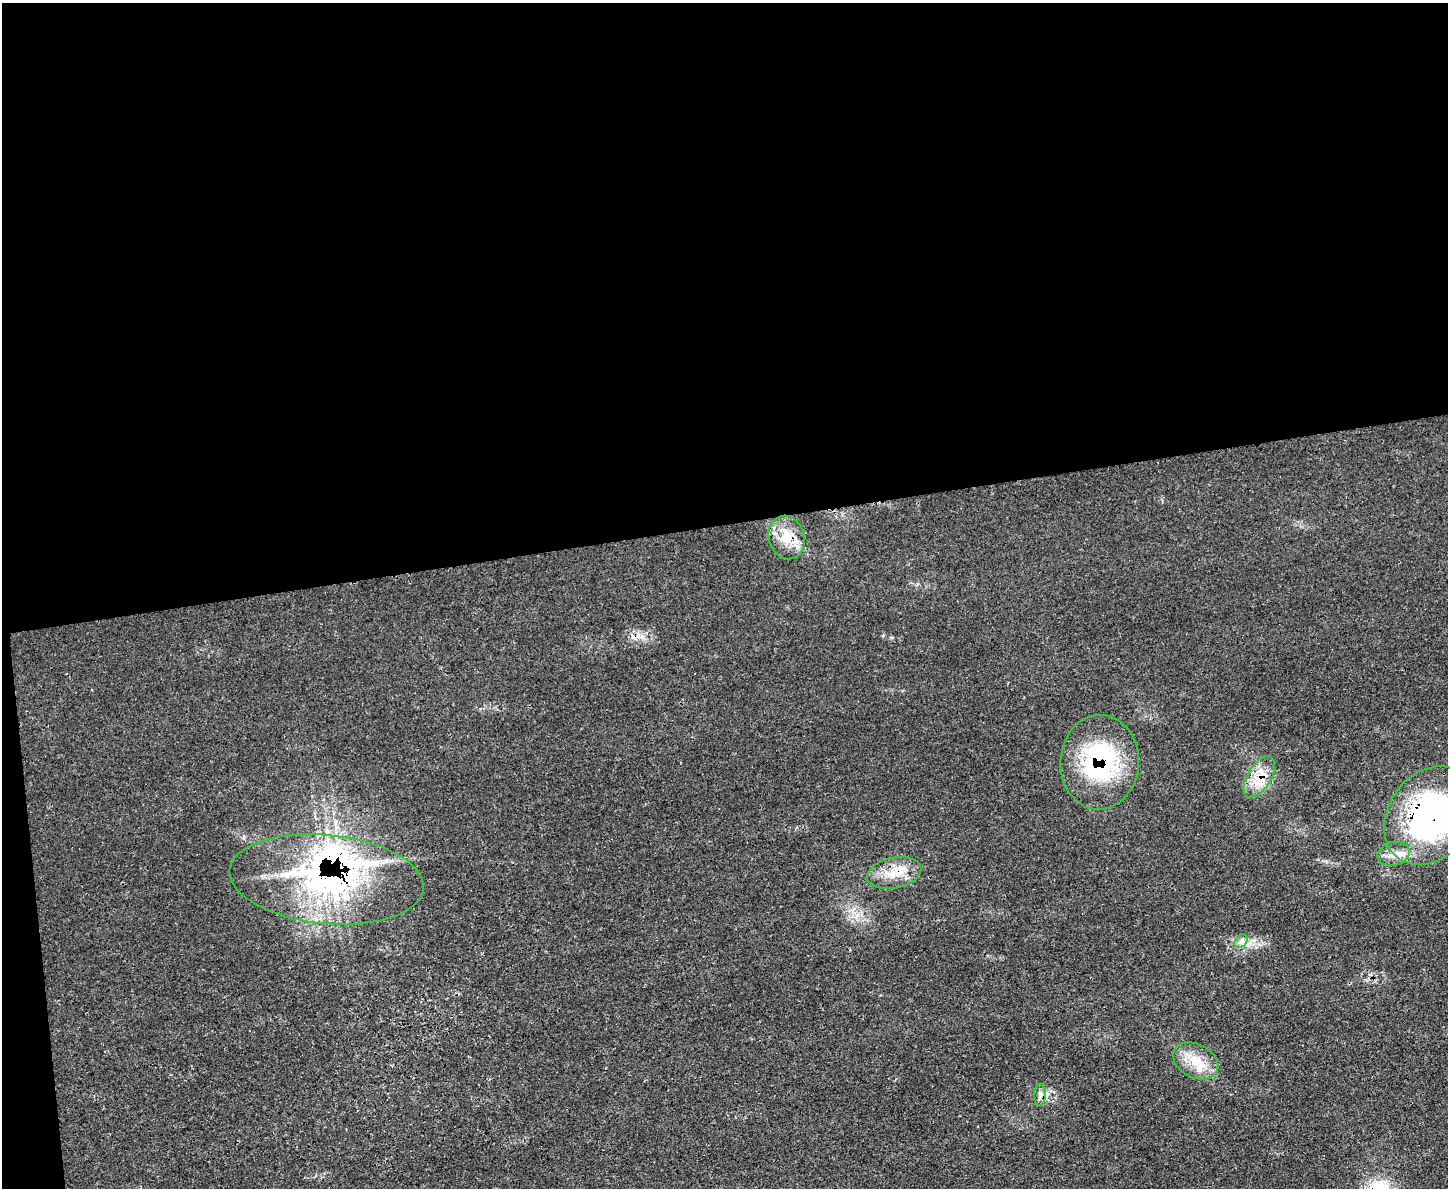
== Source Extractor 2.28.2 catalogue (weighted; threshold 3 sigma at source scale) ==
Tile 1 of 3 x 4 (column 1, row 1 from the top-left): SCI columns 157-1602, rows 3573-4758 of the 4748 x 4760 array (HDU 1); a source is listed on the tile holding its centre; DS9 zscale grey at full resolution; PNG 1450 x 1190 px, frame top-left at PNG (2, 3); each listed source drawn as its Kron ellipse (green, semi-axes under 4 px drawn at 4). Shown black and unused: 45% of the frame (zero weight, under 3 of 4 exposures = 2% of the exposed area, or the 3 px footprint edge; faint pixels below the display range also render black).
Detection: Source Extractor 2.28.2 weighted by HDU 2 'WHT'; one run over the whole footprint, this tile lists its part. Background 0.0464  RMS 0.0051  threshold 0.0228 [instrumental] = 3 sigma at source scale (4.5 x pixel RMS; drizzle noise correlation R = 1.50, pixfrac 1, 0.05/0.05 arcsec/px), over >= 5 px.
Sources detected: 15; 1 cosmic-ray / hot-pixel residue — neither listed nor drawn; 4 inside a brighter listed object's ellipse — not listed separately; the other 10 listed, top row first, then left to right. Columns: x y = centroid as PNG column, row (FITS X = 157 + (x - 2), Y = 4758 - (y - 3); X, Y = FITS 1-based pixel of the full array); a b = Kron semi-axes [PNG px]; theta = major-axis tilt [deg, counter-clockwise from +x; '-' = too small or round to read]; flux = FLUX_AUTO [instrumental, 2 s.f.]
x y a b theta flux
787 538 22 18 -74 13
1100 762 47 39 87 64
1259 777 23 11 58 10
1430 816 53 41 54 140
1394 854 16 11 14 6.2
894 873 27 15 12 13
326 879 97 44 -6 140
1241 941 7 5 47 2
1196 1061 24 16 -28 12
1040 1095 11 6 86 2.4
Overlapping masked pixels (flux is a lower limit): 7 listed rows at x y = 787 538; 1100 762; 1259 777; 1430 816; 894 873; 326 879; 1040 1095
Isophote crosses this tile's border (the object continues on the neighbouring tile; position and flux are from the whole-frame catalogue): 1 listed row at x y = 1430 816
Unlisted compact peaks at least as high as the median listed source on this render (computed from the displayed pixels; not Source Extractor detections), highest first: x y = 892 637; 883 636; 1254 940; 1326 861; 917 584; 315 1176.